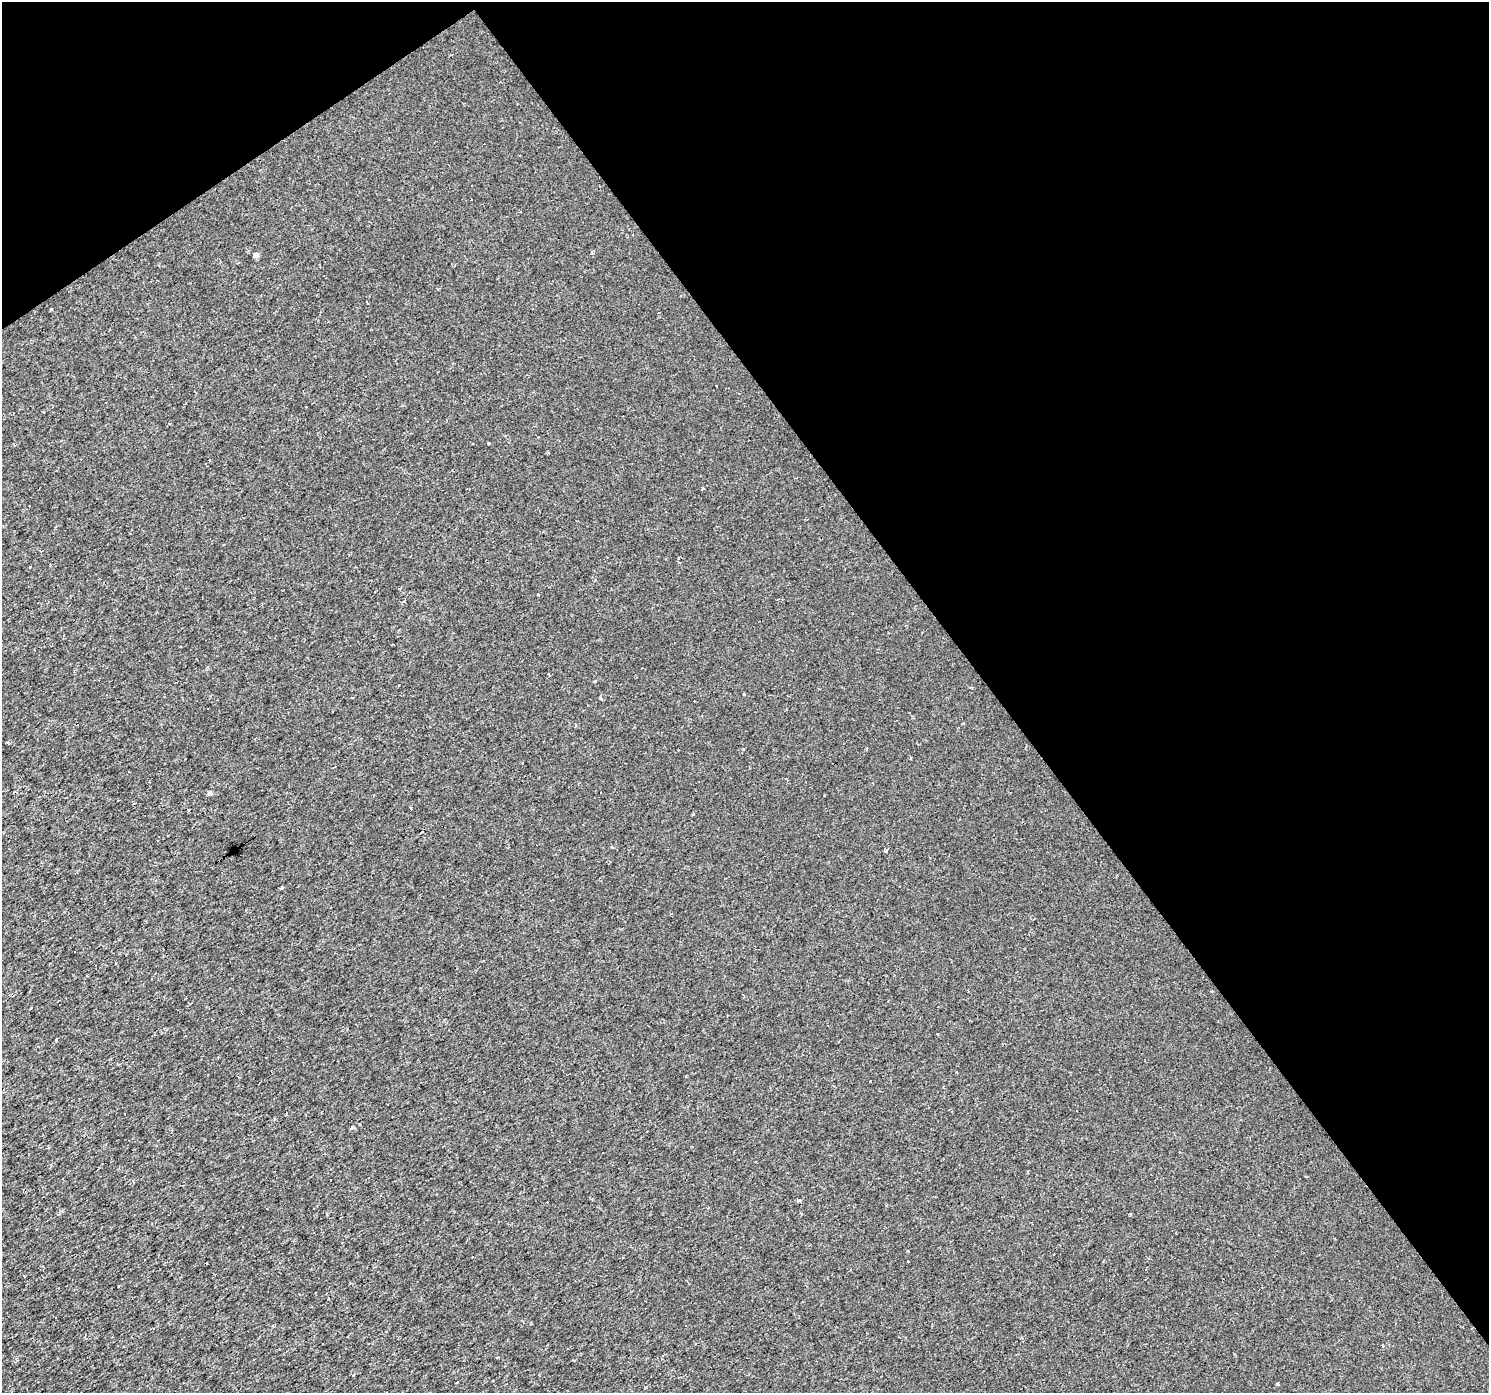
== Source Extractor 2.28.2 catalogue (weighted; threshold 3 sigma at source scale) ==
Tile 3 of 4 x 4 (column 3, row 1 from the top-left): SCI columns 2973-4459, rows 4360-5750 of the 5945 x 5875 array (HDU 1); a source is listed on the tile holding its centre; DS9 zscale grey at full resolution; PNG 1491 x 1395 px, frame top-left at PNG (2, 2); no overlay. Shown black and unused: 37% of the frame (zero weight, under 2 of 3 exposures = <1% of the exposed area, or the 3 px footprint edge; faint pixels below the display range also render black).
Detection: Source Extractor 2.28.2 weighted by HDU 2 'WHT'; one run over the whole footprint, this tile lists its part. Background 0.00236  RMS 0.003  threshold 0.0134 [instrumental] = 3 sigma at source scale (4.5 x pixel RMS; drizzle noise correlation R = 1.50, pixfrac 1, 0.0396/0.0396 arcsec/px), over >= 5 px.
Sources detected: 77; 28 cosmic-ray / hot-pixel residue — not listed; the other 49 listed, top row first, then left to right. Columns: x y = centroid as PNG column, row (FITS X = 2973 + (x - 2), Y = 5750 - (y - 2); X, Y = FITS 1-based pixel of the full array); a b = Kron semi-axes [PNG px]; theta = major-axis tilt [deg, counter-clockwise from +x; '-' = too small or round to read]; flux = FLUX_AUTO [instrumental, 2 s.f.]
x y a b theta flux
592 253 4 3 - 0.63
256 255 5 5 - 1.3
367 302 3 3 - 1.5
51 310 3 3 - 1.8
716 386 3 2 - 0.35
43 412 3 2 - 0.19
538 437 3 3 - 0.85
488 442 3 3 - 0.62
209 460 3 3 - 3.9
703 489 3 3 - 1.3
679 558 6 4 63 0.77
538 594 3 3 - 0.63
642 668 3 2 - 0.21
595 681 7 3 41 0.37
398 685 3 2 - 0.29
576 726 3 3 - 0.33
866 749 3 3 - 0.48
744 750 3 3 - 0.6
910 758 4 2 - 0.3
786 778 3 3 - 0.67
210 793 5 4 - 0.68
411 809 3 2 - 0.92
188 810 3 3 - 1.3
693 814 3 3 - 0.33
612 847 3 3 - 0.92
886 850 4 3 - 1.2
282 888 4 3 - 0.28
439 997 3 2 - 0.23
31 1008 3 2 - 0.29
938 1034 3 2 - 0.33
56 1040 3 3 - 0.79
956 1072 3 2 - 0.23
1076 1110 3 2 - 0.38
124 1114 3 2 - 0.41
351 1128 6 3 17 0.55
331 1179 3 3 - 0.35
799 1200 6 3 12 0.51
801 1213 4 2 - 0.36
1131 1214 3 3 - 0.66
242 1226 2 2 - 0.24
908 1251 3 3 - 0.5
145 1260 3 2 - 0.27
55 1317 2 2 - 0.24
1022 1338 3 3 - 0.97
323 1343 3 2 - 0.31
663 1355 3 3 - 0.49
354 1375 4 3 - 0.24
457 1382 3 2 - 0.86
1277 1383 3 3 - 0.69
Unlisted compact peaks at least as high as the median listed source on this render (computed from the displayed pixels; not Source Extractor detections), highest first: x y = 600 698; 30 567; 327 1214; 118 1286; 1383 1346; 963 723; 169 424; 207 1263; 686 1076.